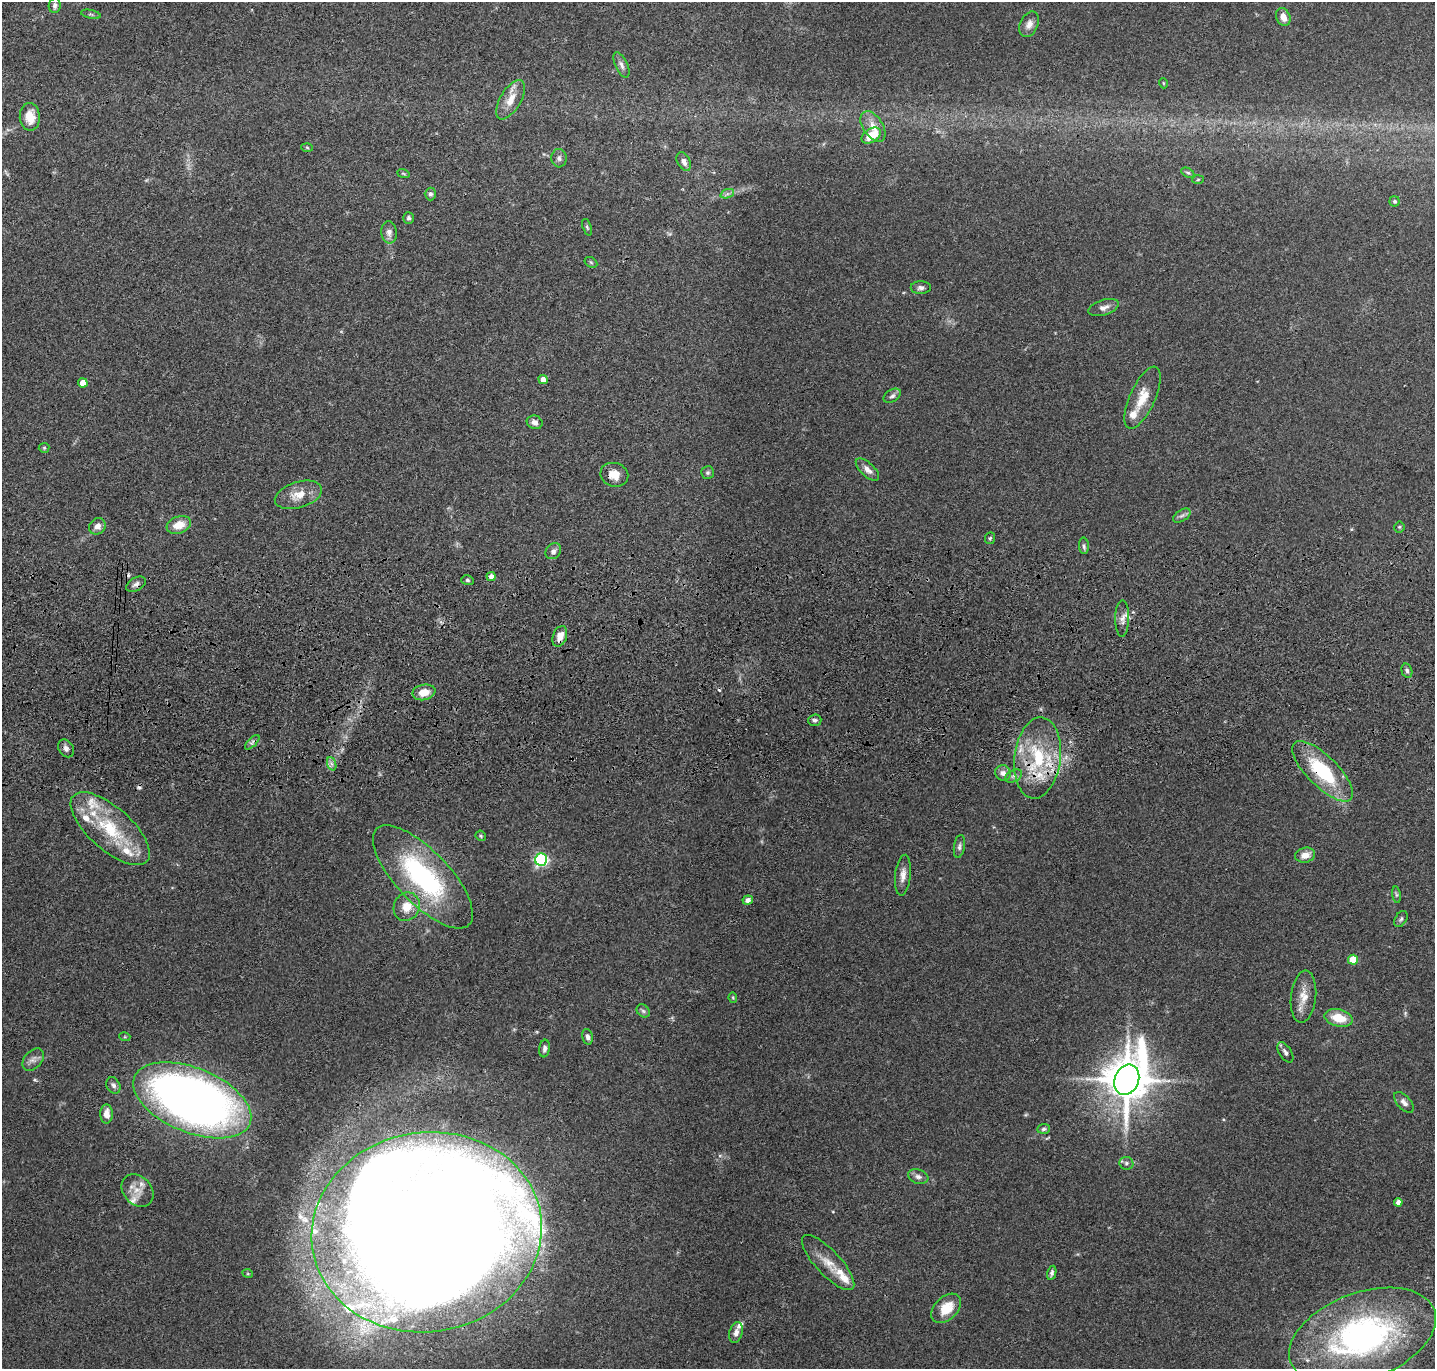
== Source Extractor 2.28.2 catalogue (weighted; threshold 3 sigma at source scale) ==
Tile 5 of 3 x 3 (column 2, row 2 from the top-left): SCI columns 1446-2878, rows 1570-2936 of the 4324 x 4505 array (HDU 1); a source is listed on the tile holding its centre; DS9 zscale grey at full resolution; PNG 1437 x 1371 px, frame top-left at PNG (2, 2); each listed source drawn as its Kron ellipse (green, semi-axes under 4 px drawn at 4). Shown black and unused: <1% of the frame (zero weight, under 3 of 4 exposures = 6% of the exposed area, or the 3 px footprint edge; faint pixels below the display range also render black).
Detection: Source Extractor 2.28.2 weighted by HDU 2 'WHT'; one run over the whole footprint, this tile lists its part. Background 0.0839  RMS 0.0062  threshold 0.0277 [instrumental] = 3 sigma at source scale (4.5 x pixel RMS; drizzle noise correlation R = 1.50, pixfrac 1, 0.05/0.05 arcsec/px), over >= 5 px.
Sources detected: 112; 3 cosmic-ray / hot-pixel residue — neither listed nor drawn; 14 inside a brighter listed object's ellipse — not listed separately; the other 95 listed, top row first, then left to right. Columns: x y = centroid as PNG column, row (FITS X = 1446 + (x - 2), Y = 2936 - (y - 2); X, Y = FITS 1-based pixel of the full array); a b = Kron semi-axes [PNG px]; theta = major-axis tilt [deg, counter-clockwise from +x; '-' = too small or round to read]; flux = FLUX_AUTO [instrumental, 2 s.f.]
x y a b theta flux
55 5 7 6 - 1.8
91 14 10 3 -11 0.96
1283 17 9 7 -68 5
1029 24 13 9 65 4.3
621 65 14 6 -65 2.7
1163 83 5 3 - 0.49
511 100 22 10 59 8.9
30 117 14 10 -88 9.7
873 126 17 10 -57 7
871 135 10 6 35 15
307 147 6 4 -3 0.64
559 158 9 7 -86 2.1
684 162 10 6 -62 3.2
403 173 6 4 -20 0.81
1188 173 7 4 -28 1
1198 180 6 3 3 0.73
430 194 6 5 - 1.5
727 194 7 4 18 1.6
1395 201 5 5 - 1
409 218 6 5 - 1.4
587 227 9 4 -71 1.1
389 232 11 8 -84 3.3
591 262 7 5 -31 0.92
921 288 10 6 1 2.1
1104 307 15 7 17 3.4
543 380 5 4 - 4.6
83 383 5 4 - 7.8
892 396 9 6 32 1.9
1142 398 33 12 66 14
535 422 8 6 -21 3
44 448 5 5 - 0.8
867 470 14 6 -43 4
707 473 6 6 - 1.3
614 475 14 12 -19 7.5
298 495 24 13 17 10
1182 516 10 5 32 1.9
179 525 12 8 19 9
97 526 9 7 45 3.9
1399 527 5 5 - 0.82
990 538 6 5 - 0.91
1084 546 8 5 -88 1.4
553 551 8 7 - 2.5
491 576 4 4 - 3
467 580 6 5 - 1.2
136 584 10 6 30 2.2
1122 618 18 7 89 4
560 636 11 7 71 5.6
1407 671 7 5 -74 1.5
424 692 11 8 12 7.1
815 720 7 5 3 1.5
252 742 9 3 45 1.2
66 748 9 7 -56 2.6
1037 758 41 23 83 46
332 764 7 4 -70 1.7
1323 771 40 15 -45 43
1003 773 8 7 - 3.2
1014 776 9 5 26 2
110 829 49 21 -41 40
481 836 5 4 - 0.96
959 846 11 5 81 1.8
1305 855 10 7 12 5.9
541 859 6 6 - 110
903 875 20 7 84 4.8
423 877 67 26 -46 94
1396 895 8 4 -82 1.1
748 900 5 4 - 2.8
407 907 14 12 62 9
1401 919 9 5 59 1.5
1353 960 5 5 - 18
1303 997 26 12 84 9.3
733 998 5 4 - 0.64
643 1011 7 5 -45 1.3
1339 1018 14 8 -13 13
125 1037 5 3 - 0.59
587 1037 8 5 -75 2
544 1048 9 5 82 1.9
1285 1052 11 6 -57 2.2
33 1059 13 8 47 3.5
1127 1080 16 12 67 2300
113 1085 9 6 -60 2.1
192 1100 62 32 -22 520
1404 1102 12 6 -48 2.8
106 1114 9 6 90 5.4
1044 1129 6 5 - 1.3
1126 1163 7 6 - 1.8
918 1177 10 7 -17 2.6
137 1190 18 14 -46 7.7
1398 1202 4 4 - 3
427 1232 115 100 9 2900
828 1262 36 12 -47 12
1052 1273 7 4 78 1.6
248 1274 5 3 - 0.6
946 1308 17 11 44 13
736 1333 11 6 74 3.2
1362 1336 76 43 20 180
Overlapping masked pixels (flux is a lower limit): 6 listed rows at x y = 136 584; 560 636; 1037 758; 1323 771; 192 1100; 427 1232